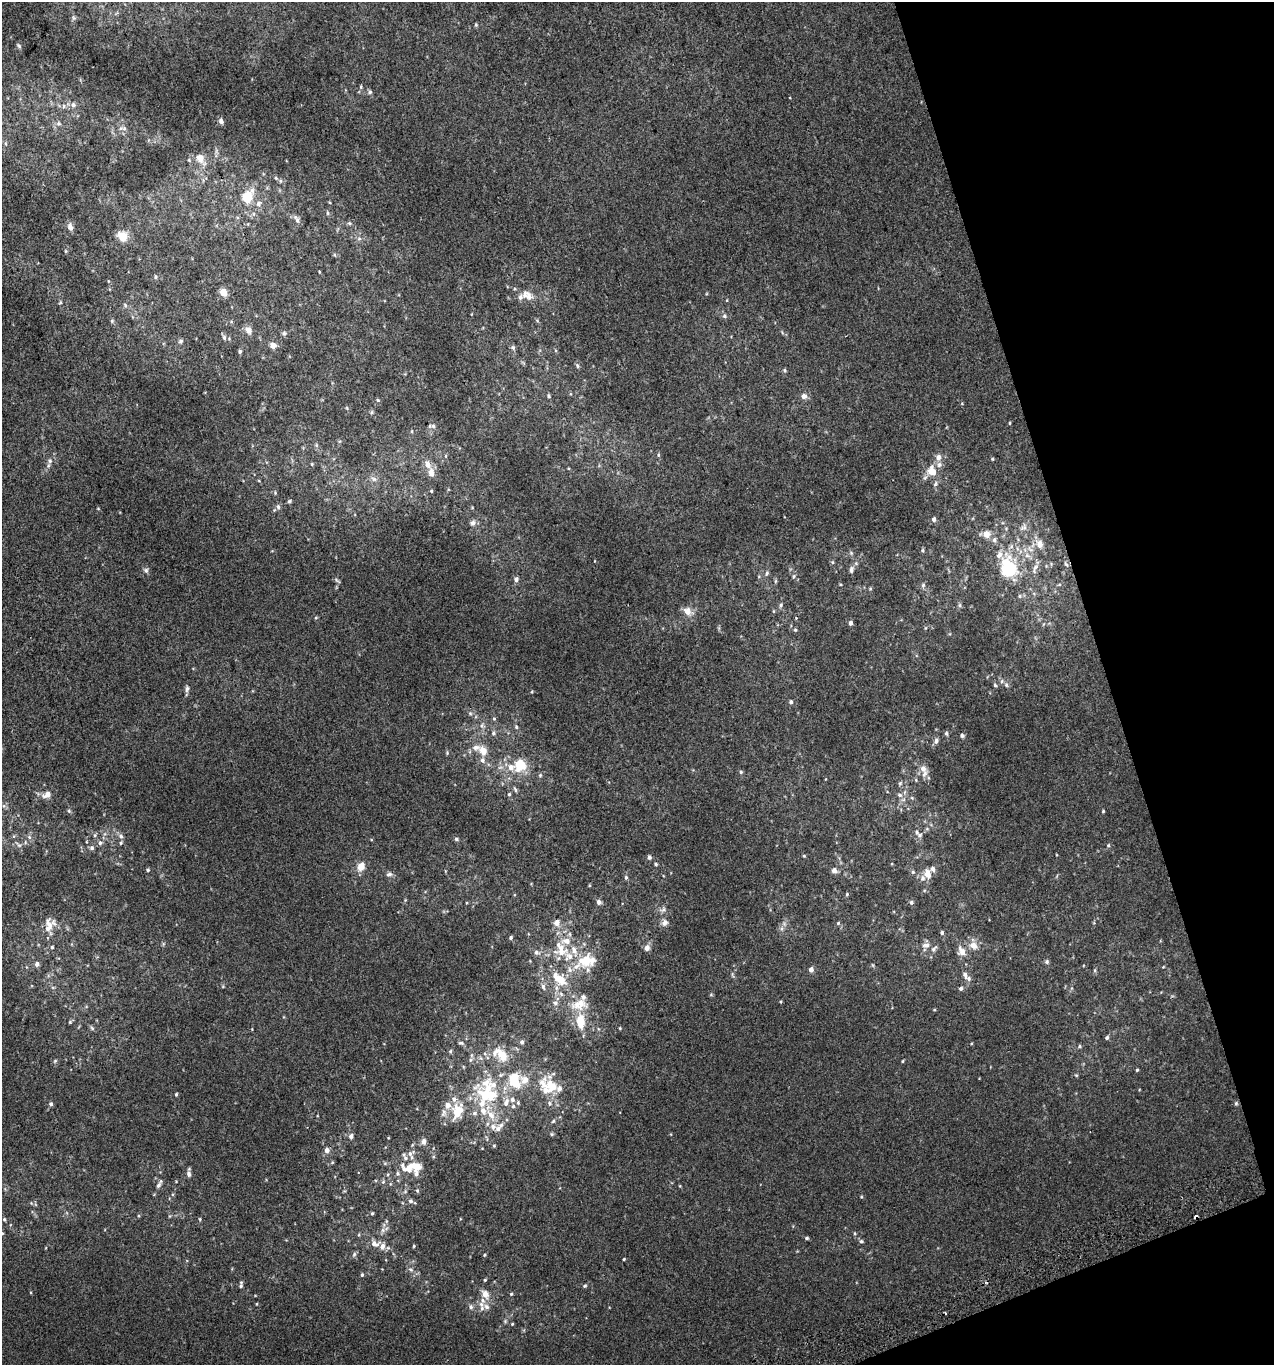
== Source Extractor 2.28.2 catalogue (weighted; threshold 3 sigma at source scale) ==
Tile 12 of 4 x 4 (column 4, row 3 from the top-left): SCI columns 3902-5173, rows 1407-2769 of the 5313 x 5536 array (HDU 1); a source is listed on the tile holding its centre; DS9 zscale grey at full resolution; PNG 1276 x 1367 px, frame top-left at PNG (2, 2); no overlay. Shown black and unused: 15% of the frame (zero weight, under 2 of 3 exposures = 2% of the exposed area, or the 3 px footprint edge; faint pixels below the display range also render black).
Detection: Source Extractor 2.28.2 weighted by HDU 2 'WHT'; one run over the whole footprint, this tile lists its part. Background 0.00305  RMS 0.0074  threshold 0.0333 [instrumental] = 3 sigma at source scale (4.5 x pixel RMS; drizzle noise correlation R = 1.50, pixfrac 1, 0.0396/0.0396 arcsec/px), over >= 5 px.
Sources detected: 292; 1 cosmic-ray / hot-pixel residue — not listed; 50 inside a brighter listed object's ellipse — not listed separately; the other 241 listed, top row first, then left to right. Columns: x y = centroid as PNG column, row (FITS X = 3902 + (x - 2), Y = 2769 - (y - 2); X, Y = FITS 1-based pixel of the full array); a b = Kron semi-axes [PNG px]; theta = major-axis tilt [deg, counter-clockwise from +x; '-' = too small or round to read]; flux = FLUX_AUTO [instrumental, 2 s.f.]
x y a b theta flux
74 18 6 6 - 1.3
476 25 5 4 - 0.95
19 46 7 4 -46 0.95
361 87 5 4 - 0.86
370 92 6 5 - 1.4
73 105 7 7 - 2.6
64 106 6 5 - 1.7
221 121 6 5 - 3
59 123 7 6 - 1.9
124 128 10 6 -22 2.8
200 159 19 10 -55 8.5
189 160 6 4 -46 1
276 178 7 4 -45 1.4
247 197 13 11 58 16
258 203 7 7 - 2.4
328 213 6 4 -74 1.1
297 219 12 6 -56 2.7
349 223 6 5 - 1.2
70 227 9 6 -75 3
122 236 10 8 -52 11
359 238 6 5 - 1.6
66 251 6 4 -89 0.71
319 272 4 2 - 0.54
155 277 5 4 - 0.99
223 292 5 4 - 15
529 297 14 9 -68 5.1
60 303 5 3 - 0.78
125 305 6 5 - 1.3
724 316 7 5 -22 1.4
112 321 5 5 - 0.98
248 330 9 7 -57 4.7
284 333 6 6 - 1.5
224 337 7 5 -75 1.7
181 341 7 6 - 1.4
273 345 8 8 - 3.5
513 347 7 6 - 1.5
240 351 6 4 75 1.2
577 366 7 4 -71 1.2
785 370 5 5 - 1.1
549 396 6 4 -85 0.88
803 396 8 6 0 3.6
378 400 5 4 - 0.91
347 408 6 3 -71 0.75
372 412 6 4 71 0.97
1010 423 4 3 - 0.55
433 426 8 6 -24 2.1
412 431 5 3 - 0.69
316 445 6 5 - 1.2
658 455 5 4 - 0.88
446 456 6 4 -90 0.87
938 457 7 6 - 4.2
992 459 5 3 - 0.7
50 461 7 6 - 2
312 464 5 4 - 0.79
428 464 13 8 -68 5.6
932 472 15 10 -20 9
374 479 9 6 -18 2.6
259 481 5 3 - 0.55
431 491 4 4 - 0.78
289 501 6 4 28 0.99
278 507 7 5 -74 1.6
98 508 4 3 - 0.54
472 508 4 3 - 0.48
934 519 6 5 - 2.3
473 523 8 7 - 2.6
1023 527 10 7 43 2.9
986 534 9 9 - 5
994 540 7 6 - 1.9
1039 544 9 7 -79 5.7
923 550 5 5 - 1.1
851 553 7 4 -46 1.1
1027 555 6 6 - 2.3
832 562 5 5 - 0.93
1066 564 8 4 -59 1.1
1035 568 17 6 72 3.4
851 569 10 6 78 2.4
146 570 7 6 - 1.8
1007 570 22 19 55 36
767 573 7 5 67 1.7
794 576 7 5 56 1.4
516 579 5 5 - 2.7
337 581 10 3 -36 1
775 581 6 4 89 0.91
923 585 6 5 - 1.6
870 589 6 4 19 0.78
1020 596 5 5 - 1.2
781 605 7 4 70 1.3
960 605 6 4 -89 1.2
688 611 9 7 -35 6.9
316 618 5 3 - 0.69
850 623 5 4 - 2.5
925 628 6 3 71 0.76
795 630 5 4 - 0.96
1002 681 6 5 - 1.7
995 685 5 4 - 1.1
187 689 9 5 83 2
532 692 4 3 - 0.61
791 702 5 4 - 1.6
470 713 6 5 - 1.2
494 719 5 5 - 0.9
482 725 7 4 71 1.4
516 727 6 5 - 1.2
493 733 7 6 - 1.7
946 733 6 4 -77 1.3
962 735 5 5 - 1.6
936 741 8 6 81 2
483 751 13 10 -50 7.3
447 753 6 5 - 0.91
519 765 13 11 74 19
923 768 11 9 -43 4.6
741 772 6 4 23 1.1
540 775 5 5 - 1.1
916 780 5 3 - 0.74
900 783 7 4 45 1.1
515 789 9 4 -64 1.3
509 794 4 4 - 1
47 795 12 9 35 4.8
900 795 8 6 -17 2.5
69 811 5 5 - 1
1103 811 4 4 - 0.77
917 832 8 5 -71 1.8
95 835 6 5 - 1.2
121 836 7 6 - 2.1
29 837 6 5 - 1.6
456 839 6 4 -3 1.3
25 842 6 3 -73 0.87
100 843 7 5 -77 1.9
121 843 6 4 69 1.1
1108 845 5 4 - 0.93
92 848 6 6 - 1.8
804 856 4 4 - 0.69
649 857 5 5 - 1.8
656 864 5 4 - 0.88
361 867 10 7 65 7.3
148 870 5 4 - 0.97
834 870 6 5 - 3.8
913 872 5 5 - 1.1
389 874 9 6 15 2
927 874 10 8 87 8.5
626 877 6 5 - 1.4
847 894 4 4 - 0.82
599 902 6 6 - 2.4
911 902 5 5 - 1.4
663 910 10 6 31 2.3
557 922 7 7 - 4.3
664 923 9 8 - 3.1
838 923 5 4 - 0.92
49 925 22 13 69 9.7
942 933 5 4 - 1.3
511 937 5 4 - 1.2
926 945 12 8 13 3.5
973 945 13 10 -30 6
52 947 5 4 - 1.1
647 948 6 6 - 4.3
962 951 12 8 -64 6.4
536 952 8 6 -26 2.3
569 956 30 13 -55 20
586 961 17 17 - 22
1047 962 6 5 - 1.4
37 964 6 6 - 2.3
1163 967 5 3 - 0.53
811 970 5 4 - 3.7
1094 970 6 4 89 0.93
965 974 11 6 -68 3
560 979 21 11 -41 16
543 987 9 5 -72 2.2
961 988 5 5 - 1.7
711 995 6 4 0 0.72
583 997 9 6 80 2.2
781 1002 4 3 - 0.68
555 1003 7 6 - 2.1
934 1010 5 3 - 0.64
580 1021 20 10 -88 14
70 1022 5 5 - 0.87
92 1028 6 5 - 1.2
620 1028 4 3 - 0.63
1107 1038 5 4 - 1.3
522 1042 6 5 - 1.7
461 1043 7 4 -14 1.4
1079 1046 5 4 - 0.97
450 1051 6 5 - 0.98
471 1055 6 4 -71 1.3
502 1055 20 10 -50 13
55 1061 6 4 45 0.94
902 1061 4 3 - 0.73
1137 1070 4 3 - 0.83
1076 1075 5 3 - 0.67
514 1080 22 16 -75 23
544 1085 25 13 -83 13
559 1088 10 9 - 3.8
176 1094 4 4 - 0.88
484 1094 19 17 68 24
506 1102 11 7 64 4.2
518 1103 6 4 -70 0.99
1236 1103 6 5 - 1.1
51 1104 5 5 - 1.7
513 1106 6 5 - 1.5
457 1111 22 14 72 16
475 1113 7 6 - 2
491 1115 16 8 -51 8.1
553 1121 6 5 - 1.1
498 1129 8 7 - 2.8
552 1134 5 5 - 1
351 1136 6 5 - 2.6
424 1142 9 7 87 2.9
494 1146 4 4 - 0.73
327 1150 7 6 - 2.8
410 1154 13 6 42 3.9
412 1167 30 12 7 17
189 1174 8 6 -86 2.3
383 1182 5 4 - 1
158 1185 10 5 57 2.1
680 1186 4 3 - 0.58
417 1191 6 4 -69 1.1
861 1197 4 3 - 0.6
410 1201 6 6 - 1.8
372 1213 5 4 - 0.87
1196 1217 4 3 - 2.2
4 1219 5 4 - 0.97
200 1219 4 4 - 0.73
383 1230 6 6 - 2.1
2 1233 5 4 - 0.75
855 1233 5 3 - 0.8
807 1238 5 4 - 1.1
861 1241 6 4 -14 1.3
375 1244 12 8 -3 5.3
414 1246 4 4 - 0.74
354 1254 7 5 84 1.5
484 1255 4 3 - 0.75
624 1259 3 3 - 0.67
411 1269 7 5 -67 1.7
362 1275 5 4 - 0.94
485 1280 4 3 - 0.83
241 1285 9 4 86 1.7
585 1286 5 4 - 1
485 1294 9 7 -58 6.3
511 1294 4 4 - 0.81
256 1304 4 3 - 0.53
481 1304 8 7 - 2.9
471 1307 7 6 - 1.9
512 1324 4 3 - 0.65
Overlapping masked pixels (flux is a lower limit): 1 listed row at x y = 1196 1217
Isophote crosses this tile's border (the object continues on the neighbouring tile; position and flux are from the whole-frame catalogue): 1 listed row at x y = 2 1233